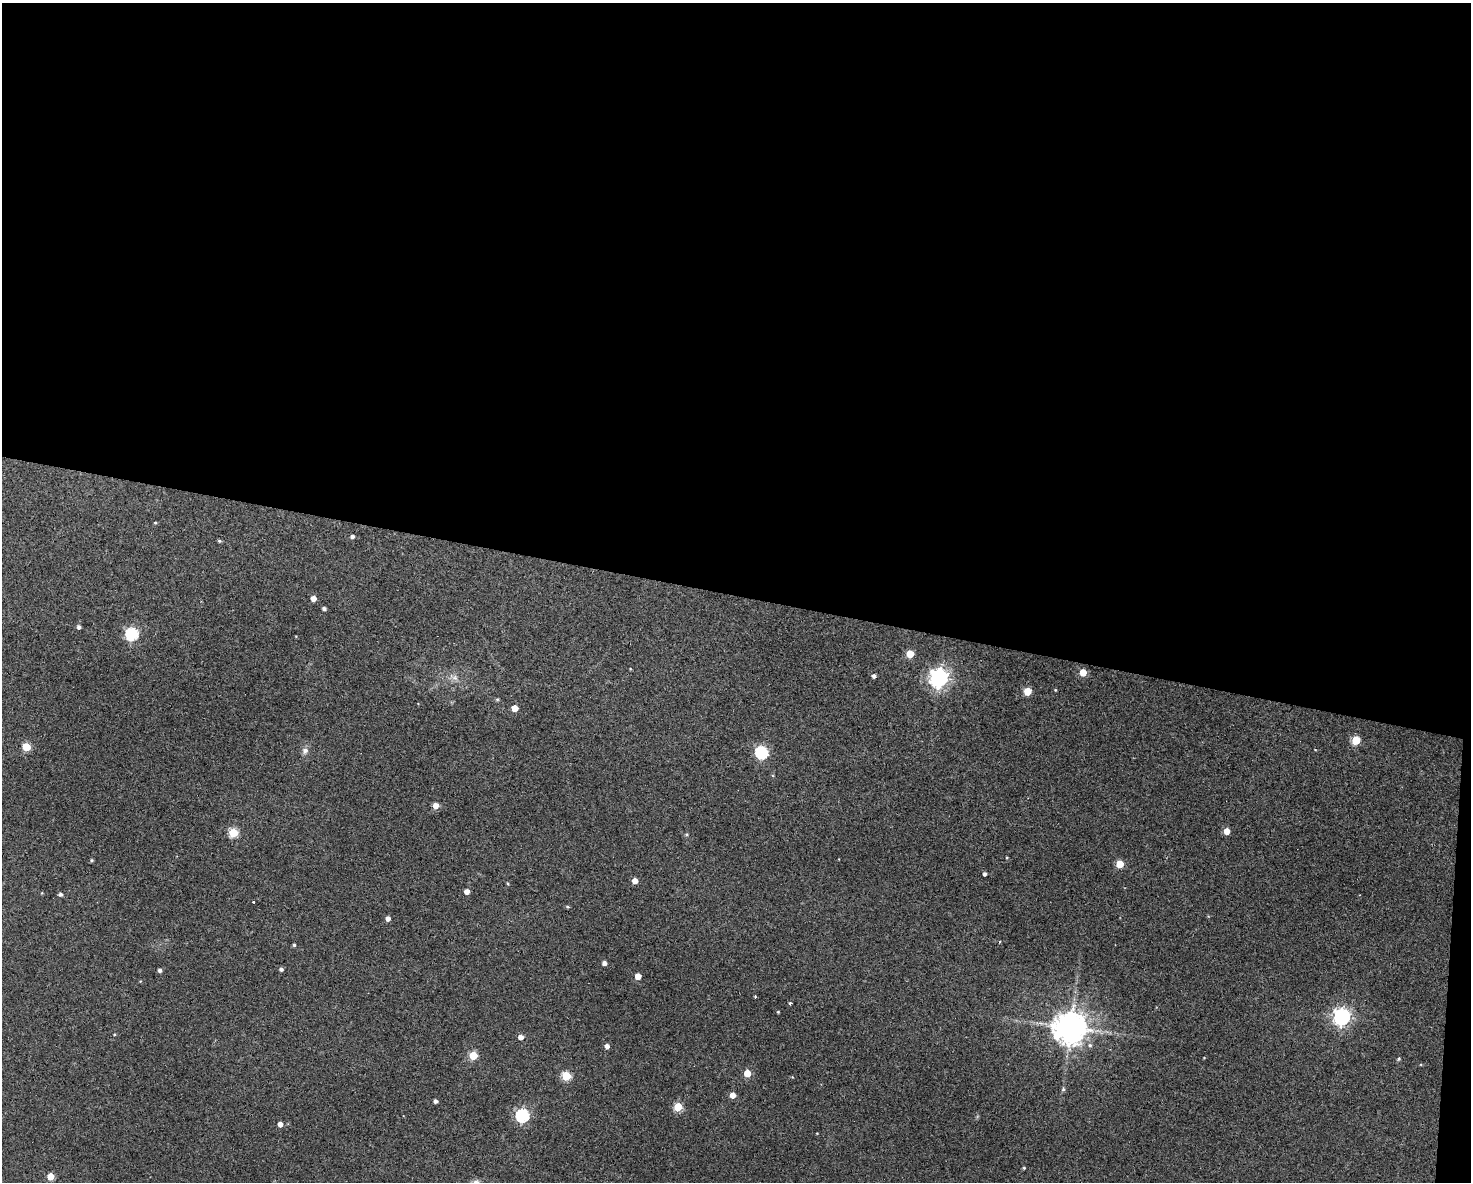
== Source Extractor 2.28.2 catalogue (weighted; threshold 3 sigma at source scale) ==
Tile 3 of 3 x 4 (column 3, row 1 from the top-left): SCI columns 3047-4515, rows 3541-4720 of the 4742 x 4720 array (HDU 1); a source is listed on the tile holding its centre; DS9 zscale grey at full resolution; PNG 1473 x 1184 px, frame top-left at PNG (2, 3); no overlay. Shown black and unused: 51% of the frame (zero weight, under 3 of 4 exposures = <1% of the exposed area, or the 3 px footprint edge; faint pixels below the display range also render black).
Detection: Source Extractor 2.28.2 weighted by HDU 2 'WHT'; one run over the whole footprint, this tile lists its part. Background 0.125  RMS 0.0065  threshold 0.0292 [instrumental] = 3 sigma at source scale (4.5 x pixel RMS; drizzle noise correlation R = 1.50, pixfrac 1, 0.05/0.05 arcsec/px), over >= 5 px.
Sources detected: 60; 1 cosmic-ray / hot-pixel residue — not listed; the other 59 listed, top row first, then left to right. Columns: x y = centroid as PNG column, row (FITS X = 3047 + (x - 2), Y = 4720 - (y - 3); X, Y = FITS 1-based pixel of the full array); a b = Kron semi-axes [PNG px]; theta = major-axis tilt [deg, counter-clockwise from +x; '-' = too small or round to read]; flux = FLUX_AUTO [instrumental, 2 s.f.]
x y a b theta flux
155 523 5 3 - 0.57
352 536 4 4 - 1.8
219 541 5 4 - 0.85
313 598 4 4 - 5.1
324 608 4 3 - 1.6
78 627 5 4 - 1.7
132 634 6 6 - 90
910 654 5 5 - 18
1083 672 5 5 - 12
874 676 4 4 - 2
455 678 9 7 -23 3
939 678 7 7 - 350
1055 690 4 3 - 0.47
1027 691 5 5 - 21
497 699 5 4 - 0.79
515 708 5 5 - 10
1356 740 5 5 - 27
26 747 5 5 - 25
305 751 9 8 - 2.7
762 752 6 6 - 92
436 805 5 5 - 5.3
1227 831 5 4 - 8.8
233 832 5 5 - 37
686 834 5 4 - 0.82
1007 857 4 2 - 0.49
91 860 4 3 - 0.81
1120 864 5 5 - 19
985 874 4 3 - 1.5
635 881 4 4 - 6.7
507 883 4 3 - 0.6
467 891 4 4 - 4.2
60 894 4 4 - 1.7
253 902 3 2 - 1.2
567 907 5 4 - 0.87
388 918 5 4 - 3.1
294 945 4 3 - 0.97
604 963 4 4 - 2.6
281 969 4 4 - 1.8
160 970 4 3 - 1.6
638 976 5 4 - 6.8
790 1003 3 3 - 20
778 1012 3 3 - 0.52
1342 1017 7 6 - 260
1070 1027 11 10 - 1100
521 1037 4 4 - 4.1
1090 1045 6 5 - 1.3
607 1046 5 4 - 3.2
473 1055 5 5 - 24
1399 1059 4 4 - 1
747 1073 5 5 - 14
566 1076 5 5 - 37
1063 1089 5 5 - 1.1
732 1095 5 5 - 6
435 1101 4 4 - 2
678 1107 5 5 - 29
522 1115 6 6 - 110
280 1124 4 4 - 4
1024 1168 4 3 - 0.72
50 1176 5 5 - 12